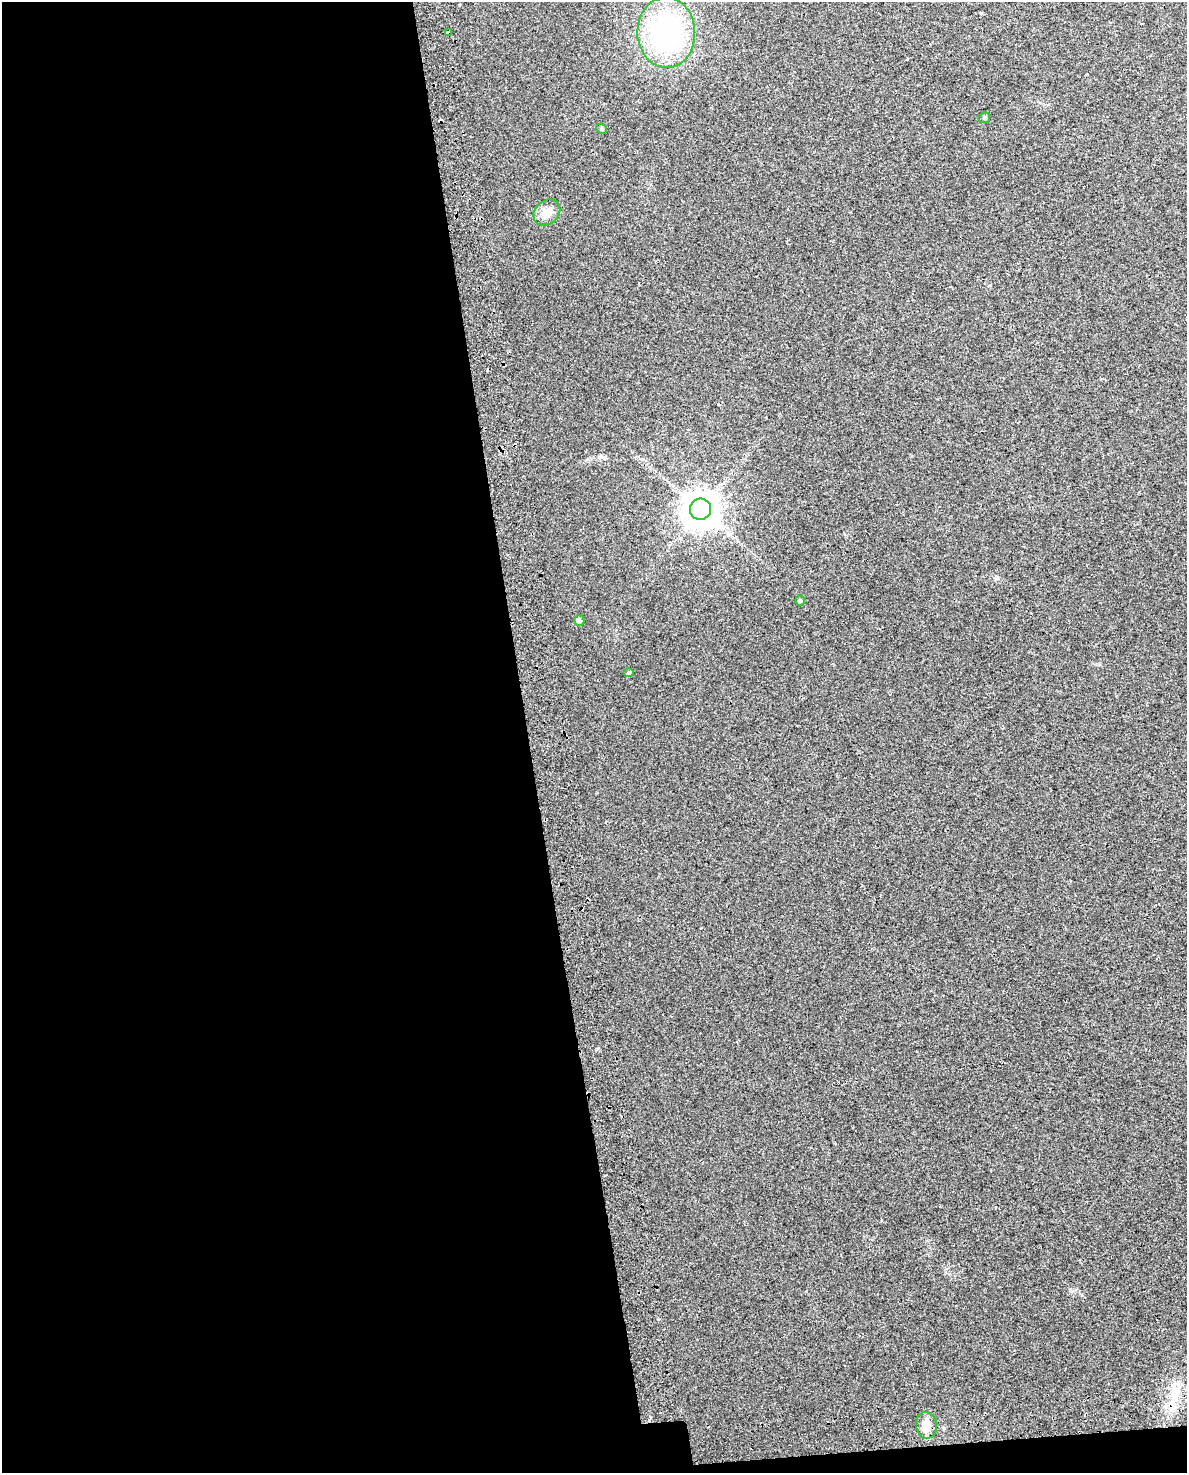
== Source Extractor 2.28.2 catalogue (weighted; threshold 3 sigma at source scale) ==
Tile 9 of 4 x 3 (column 1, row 3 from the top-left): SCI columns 49-1233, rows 112-1582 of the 4835 x 4593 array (HDU 1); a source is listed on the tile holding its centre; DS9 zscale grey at full resolution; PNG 1189 x 1475 px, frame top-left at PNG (2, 2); each listed source drawn as its Kron ellipse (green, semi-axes under 4 px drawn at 4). Shown black and unused: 45% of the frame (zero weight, under 2 of 3 exposures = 4% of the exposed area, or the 3 px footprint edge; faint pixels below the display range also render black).
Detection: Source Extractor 2.28.2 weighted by HDU 2 'WHT'; one run over the whole footprint, this tile lists its part. Background 0.0222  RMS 0.01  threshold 0.0457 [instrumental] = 3 sigma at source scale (4.5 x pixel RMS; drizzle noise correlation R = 1.50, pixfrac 1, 0.0396/0.0396 arcsec/px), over >= 5 px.
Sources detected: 12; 2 cosmic-ray / hot-pixel residue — neither listed nor drawn; the other 10 listed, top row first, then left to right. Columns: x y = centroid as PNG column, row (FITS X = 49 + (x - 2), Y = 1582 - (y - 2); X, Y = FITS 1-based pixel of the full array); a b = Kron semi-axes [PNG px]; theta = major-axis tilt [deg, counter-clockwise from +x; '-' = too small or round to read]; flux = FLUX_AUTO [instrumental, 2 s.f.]
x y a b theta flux
666 32 35 29 -88 170
449 33 4 3 - 15
985 118 5 5 - 1.7
602 129 5 5 - 2.1
547 212 14 11 40 9.8
700 509 10 10 - 2200
800 601 5 4 - 1.6
579 620 5 5 - 2.1
629 673 5 4 - 1.5
926 1425 13 10 -83 10
Overlapping masked pixels (flux is a lower limit): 1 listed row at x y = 449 33
Unlisted compact peaks at least as high as the median listed source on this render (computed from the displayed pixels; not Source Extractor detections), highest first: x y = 996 579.